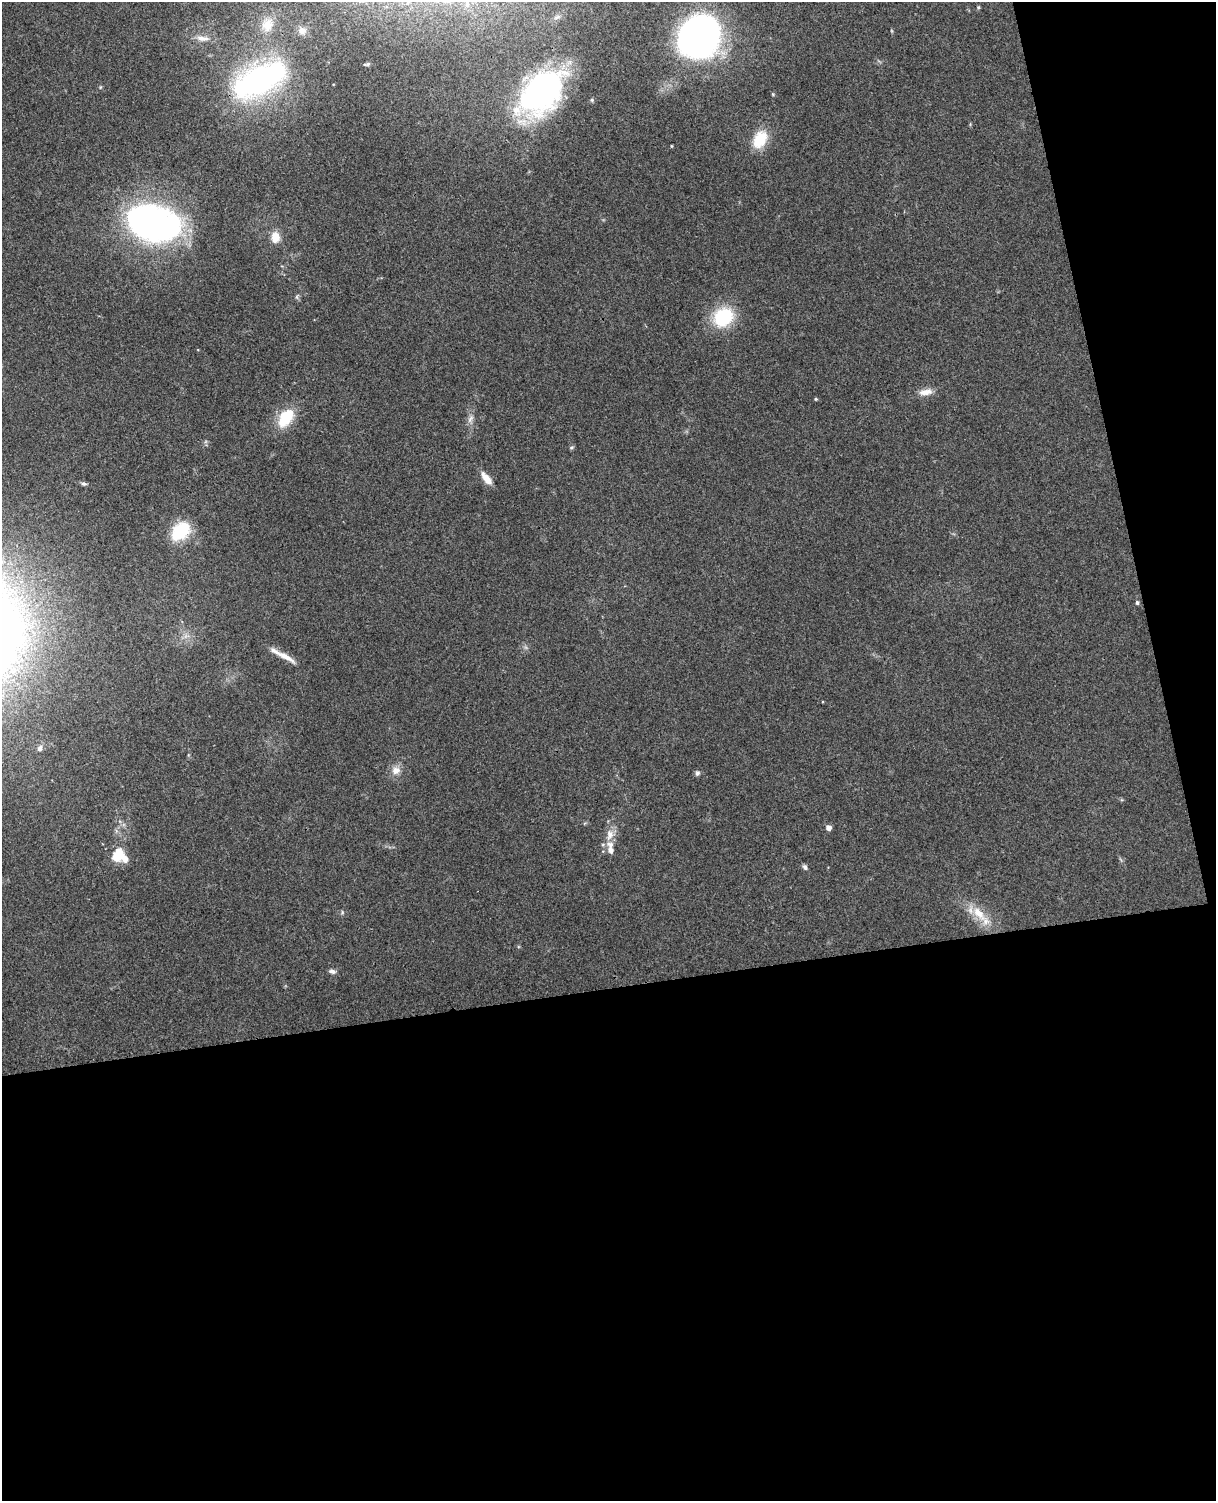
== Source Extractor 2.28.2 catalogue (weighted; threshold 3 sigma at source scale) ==
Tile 12 of 4 x 3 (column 4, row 3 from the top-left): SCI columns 3699-4912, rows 150-1648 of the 4968 x 4909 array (HDU 1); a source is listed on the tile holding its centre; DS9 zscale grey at full resolution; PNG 1218 x 1503 px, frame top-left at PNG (2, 2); no overlay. Shown black and unused: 39% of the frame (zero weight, under 3 of 4 exposures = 5% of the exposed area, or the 3 px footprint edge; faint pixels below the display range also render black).
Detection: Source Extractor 2.28.2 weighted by HDU 2 'WHT'; one run over the whole footprint, this tile lists its part. Background 0.0696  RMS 0.0075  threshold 0.0337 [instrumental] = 3 sigma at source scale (4.5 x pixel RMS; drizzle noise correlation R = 1.50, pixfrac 1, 0.05/0.05 arcsec/px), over >= 5 px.
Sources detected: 37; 2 inside a brighter listed object's ellipse — not listed separately; the other 35 listed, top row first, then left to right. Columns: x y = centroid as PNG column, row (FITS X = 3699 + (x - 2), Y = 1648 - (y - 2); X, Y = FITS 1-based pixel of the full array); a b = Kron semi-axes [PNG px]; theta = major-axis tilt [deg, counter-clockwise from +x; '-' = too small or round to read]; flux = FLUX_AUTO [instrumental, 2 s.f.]
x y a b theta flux
978 7 5 4 - 0.9
267 25 18 15 79 13
302 31 11 10 - 5.1
699 36 29 25 56 420
202 38 18 7 -7 6
367 64 8 4 8 1.3
259 80 57 28 27 180
541 92 59 36 48 180
773 94 4 4 - 0.75
760 139 22 15 61 21
671 146 4 3 - 0.62
153 223 42 27 -15 300
275 237 14 10 -89 8.6
723 317 21 17 42 44
926 392 20 8 7 6.6
816 399 4 4 - 0.73
286 418 24 14 57 24
470 419 13 6 60 3.3
571 447 6 5 - 1.2
486 478 17 7 -50 7.8
84 484 7 5 -11 1.6
180 531 22 15 46 35
1137 603 6 4 -87 1.2
286 657 31 7 -30 9.2
40 748 9 6 62 2.4
396 770 12 11 - 6.1
697 773 7 6 - 2
829 828 5 5 - 4.5
610 835 16 10 75 8
610 850 9 7 -69 3.5
117 856 17 12 57 16
805 867 7 5 -56 1.9
342 912 6 5 - 1.2
979 913 27 12 -50 16
332 971 9 5 -11 2.3
Overlapping masked pixels (flux is a lower limit): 1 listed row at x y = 541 92